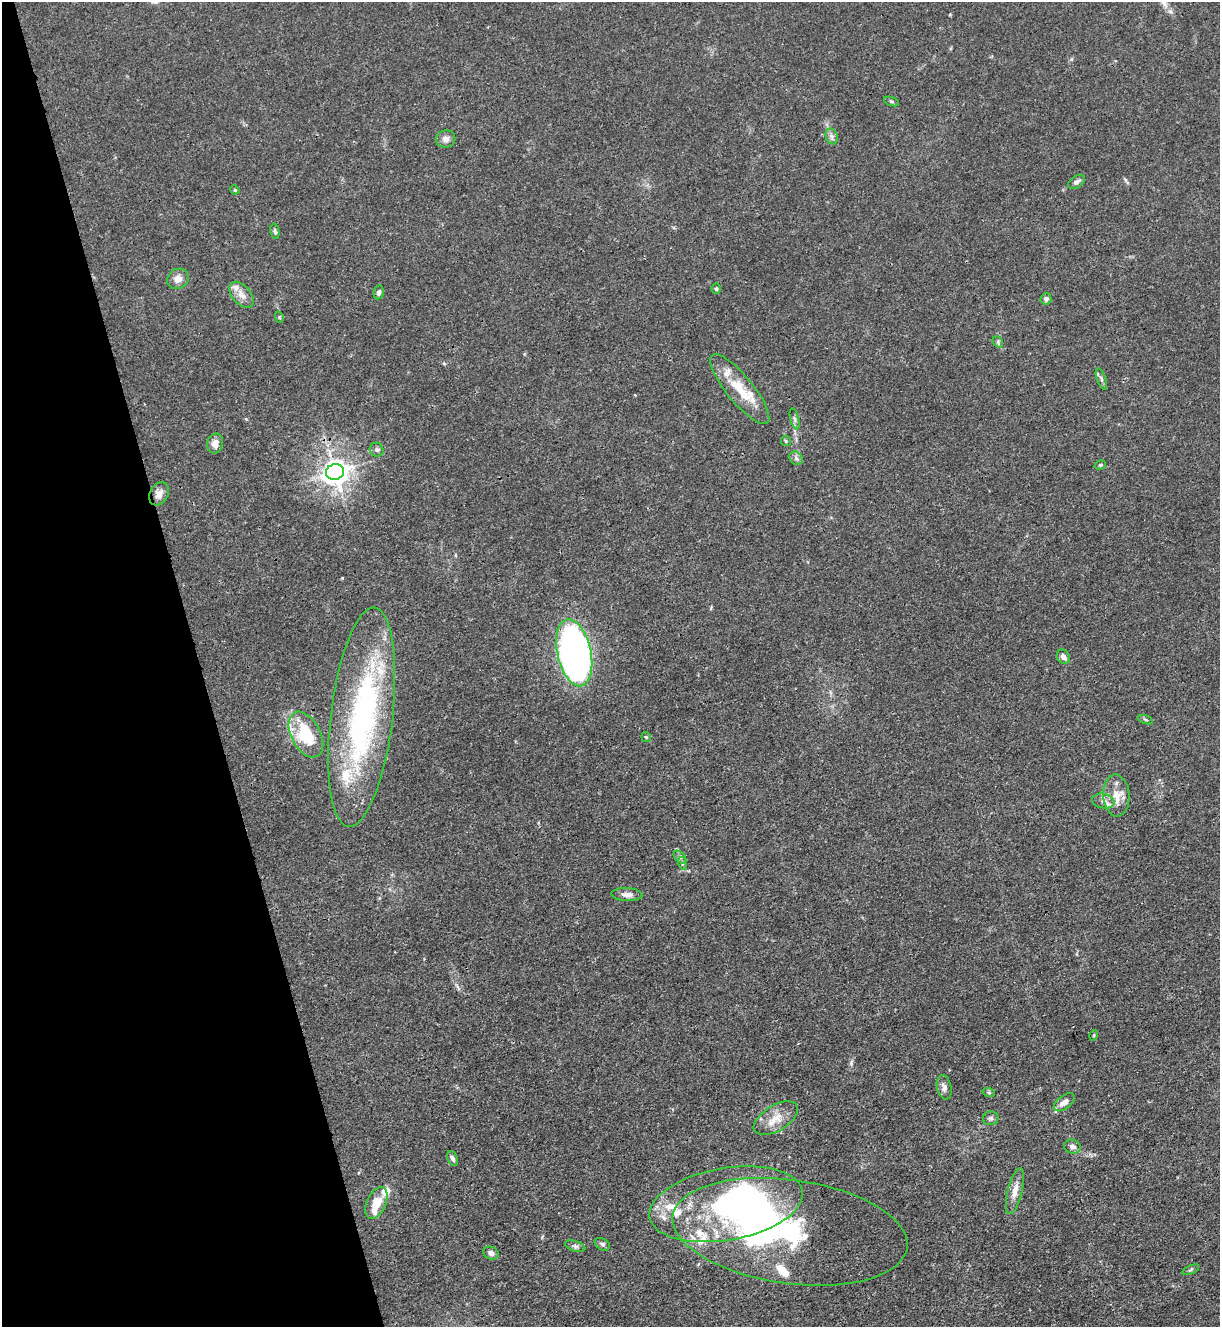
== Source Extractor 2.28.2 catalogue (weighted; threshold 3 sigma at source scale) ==
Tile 5 of 4 x 4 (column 1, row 2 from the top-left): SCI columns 146-1363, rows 2653-3977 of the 5287 x 5305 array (HDU 1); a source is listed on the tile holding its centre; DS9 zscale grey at full resolution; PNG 1222 x 1329 px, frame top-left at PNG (2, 2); each listed source drawn as its Kron ellipse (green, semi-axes under 4 px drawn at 4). Shown black and unused: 16% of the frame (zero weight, under 3 of 4 exposures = <1% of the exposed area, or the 3 px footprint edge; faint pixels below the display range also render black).
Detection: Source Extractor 2.28.2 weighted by HDU 2 'WHT'; one run over the whole footprint, this tile lists its part. Background 0.0313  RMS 0.0027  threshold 0.0121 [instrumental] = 3 sigma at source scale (4.5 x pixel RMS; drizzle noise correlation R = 1.50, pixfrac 1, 0.05/0.05 arcsec/px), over >= 5 px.
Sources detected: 65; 3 inside a brighter object's white glare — neither listed nor drawn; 12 inside a brighter listed object's ellipse — not listed separately; the other 50 listed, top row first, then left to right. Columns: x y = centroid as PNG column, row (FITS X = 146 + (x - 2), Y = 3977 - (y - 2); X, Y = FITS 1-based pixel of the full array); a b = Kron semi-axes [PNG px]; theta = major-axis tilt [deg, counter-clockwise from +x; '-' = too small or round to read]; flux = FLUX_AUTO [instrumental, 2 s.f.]
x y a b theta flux
892 101 8 3 -19 0.44
832 136 8 6 -71 0.83
446 139 10 8 11 1.4
1077 182 9 6 33 0.87
235 190 5 3 - 0.3
275 231 8 4 -78 0.52
178 279 11 9 32 2.1
716 289 5 4 - 0.4
379 292 7 5 80 0.83
241 295 15 9 -49 2.3
1046 299 5 5 - 0.8
279 317 6 3 -72 0.27
998 342 6 4 -51 0.47
1101 379 11 4 -71 0.69
740 389 44 13 -51 8.9
795 419 11 3 -75 0.65
786 441 5 5 - 0.37
215 443 10 7 75 2.1
377 450 7 6 - 0.69
796 458 7 6 - 0.77
1100 465 6 4 16 0.42
335 472 9 8 - 300
159 494 12 9 61 1.8
574 653 34 17 -77 130
1063 657 7 6 - 1.2
362 717 110 31 83 73
1145 720 8 3 -19 0.38
306 735 25 14 -62 14
646 737 5 4 - 0.32
1116 795 21 13 -86 4.2
1103 801 11 7 -10 1.3
680 857 8 4 -46 0.61
682 863 6 4 -72 0.4
627 894 15 6 -3 1.6
1094 1035 5 3 - 0.28
944 1087 12 7 -78 1.3
989 1093 6 4 -19 0.38
1064 1102 12 6 36 2
776 1118 25 12 31 4.5
991 1118 8 7 - 0.7
1072 1147 8 7 - 1.2
453 1158 8 5 -67 0.92
1015 1191 24 7 76 2.7
376 1203 17 9 65 5
726 1204 78 36 10 85
790 1232 118 52 -8 78
602 1244 8 5 -31 0.62
575 1246 10 5 -17 0.73
491 1253 8 6 -23 1.3
1191 1270 9 3 22 0.39